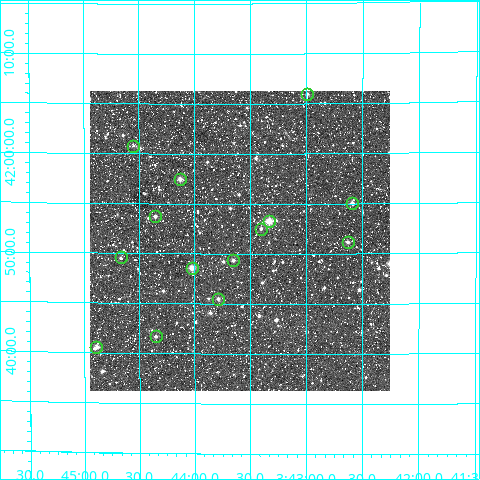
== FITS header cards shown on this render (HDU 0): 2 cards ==
NAXIS1  =                  300
NAXIS2  =                  300

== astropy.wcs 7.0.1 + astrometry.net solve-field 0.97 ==
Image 300 x 300 px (HDU 0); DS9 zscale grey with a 90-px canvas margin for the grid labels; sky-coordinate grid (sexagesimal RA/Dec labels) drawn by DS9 from the SOLVED WCS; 14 Tycho-2 reference stars matched to detected sources circled (green)
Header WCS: RA---TAN/DEC--TAN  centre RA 03:43:36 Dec +41:51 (55.90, +41.86 deg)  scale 6 arcsec/px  FOV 30.0' x 30.0'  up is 0 deg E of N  parity normal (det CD < 0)
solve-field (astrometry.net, Tycho-2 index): VERIFIED the header's WCS against the Tycho-2 star catalogue (14 matches, 0 conflicts) and refined it, rather than solving blind
Solved WCS: RA---TAN-SIP/DEC--TAN-SIP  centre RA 03:43:35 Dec +41:51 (55.90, +41.86 deg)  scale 6.01 arcsec/px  FOV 30.1' x 30.0'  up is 0 deg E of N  parity normal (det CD < 0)
The solver's refit moves the header's centre by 2.9 arcsec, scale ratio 1.002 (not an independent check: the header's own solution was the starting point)
Tycho-2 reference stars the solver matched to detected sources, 14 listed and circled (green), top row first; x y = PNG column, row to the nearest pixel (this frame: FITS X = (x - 90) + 1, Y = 300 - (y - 91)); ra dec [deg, ICRS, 3 dp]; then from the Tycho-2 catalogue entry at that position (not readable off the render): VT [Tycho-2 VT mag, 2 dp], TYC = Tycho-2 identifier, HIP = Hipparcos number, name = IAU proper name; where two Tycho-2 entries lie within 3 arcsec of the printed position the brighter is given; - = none
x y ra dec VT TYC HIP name
307 94 55.747 +42.099 11.72 2871-2560-1 - -
133 146 56.137 +42.013 12.31 2871-2139-1 - -
180 179 56.032 +41.957 10.89 2871-660-1 - -
352 203 55.647 +41.918 10.78 2871-868-1 - -
155 216 56.088 +41.895 11.57 2871-956-1 - -
269 221 55.833 +41.887 9.72 2871-1013-1 - -
261 229 55.850 +41.875 11.18 2871-981-1 - -
348 242 55.657 +41.853 10.70 2871-836-1 - -
121 257 56.165 +41.826 12.19 2871-682-1 - -
233 260 55.913 +41.823 11.46 2871-611-1 - -
192 268 56.006 +41.810 11.15 2871-480-1 - -
218 299 55.946 +41.758 11.21 2871-966-1 - -
156 336 56.086 +41.696 11.32 2871-707-1 - -
96 347 56.223 +41.676 11.92 2871-577-1 - -